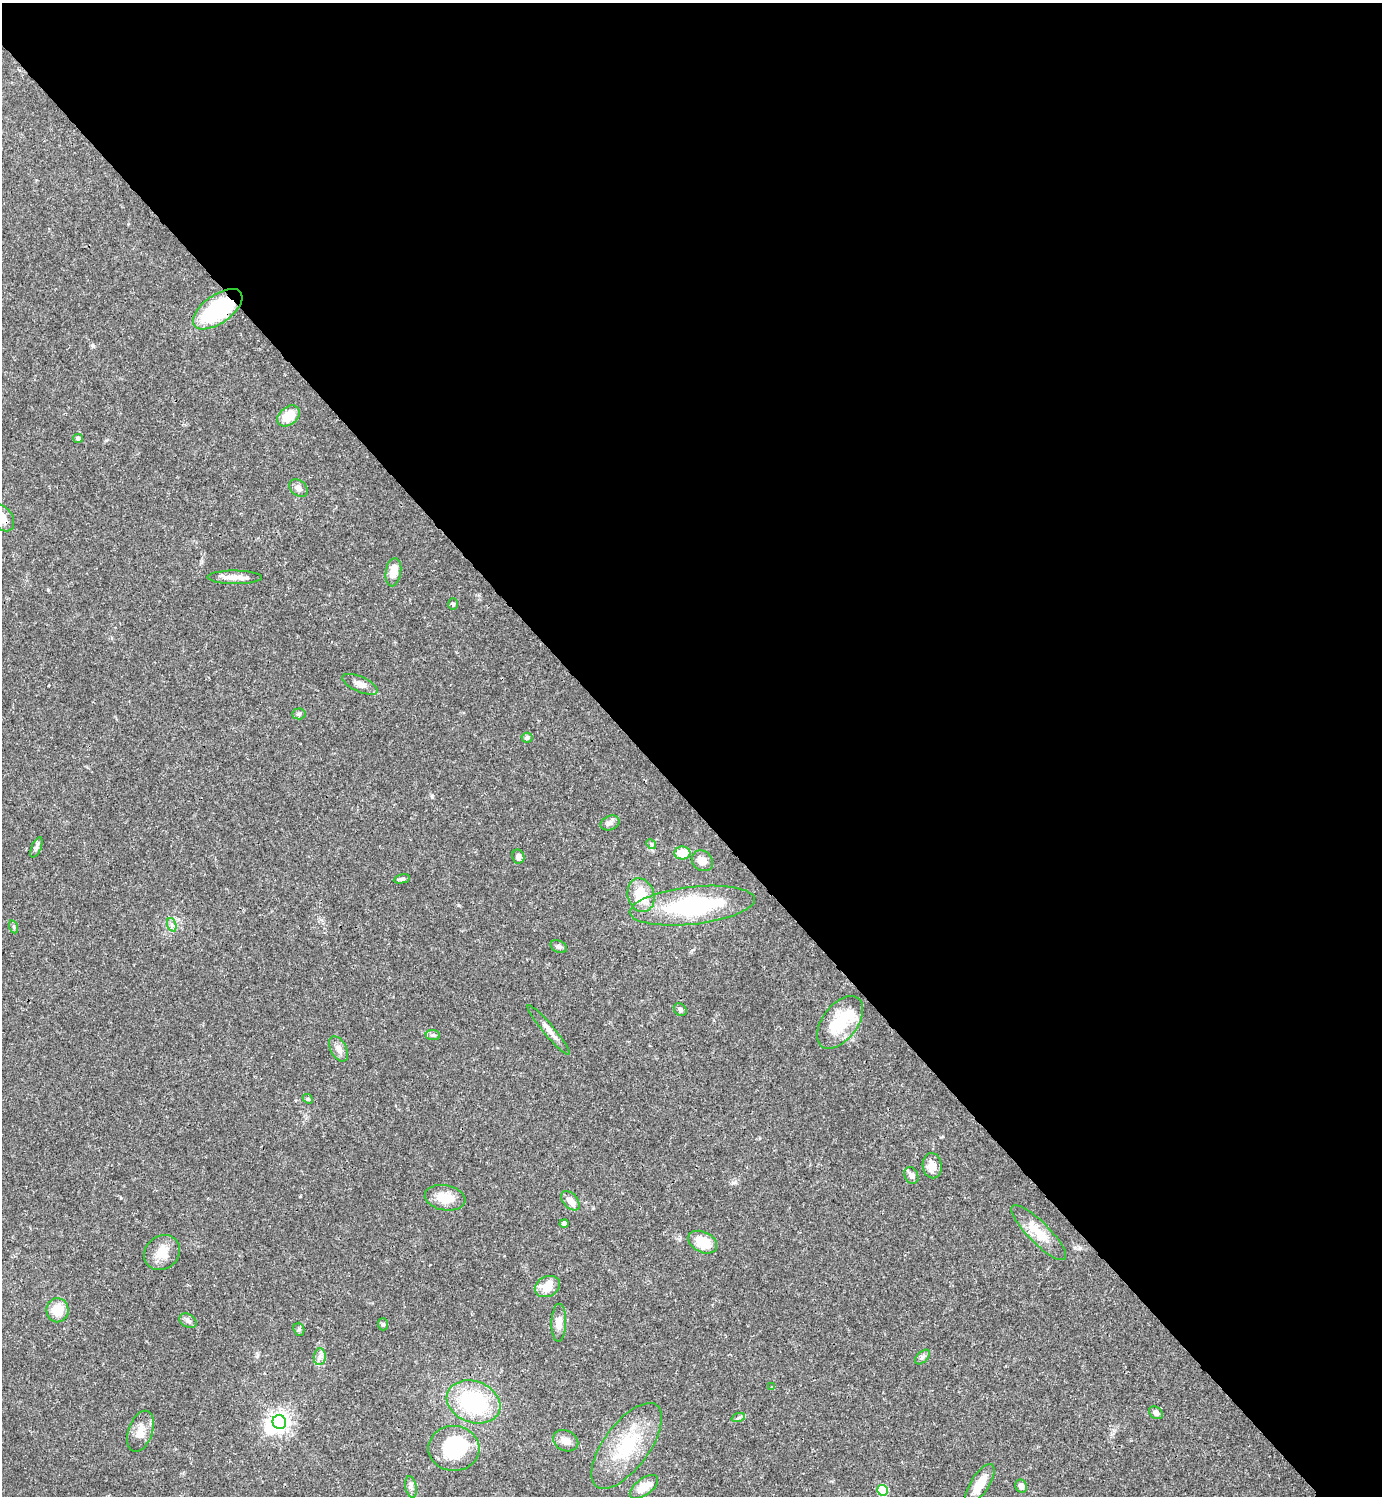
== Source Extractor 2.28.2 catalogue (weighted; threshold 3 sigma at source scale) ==
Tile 3 of 4 x 4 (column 3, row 1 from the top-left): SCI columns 3062-4441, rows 4484-5977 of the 5979 x 5980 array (HDU 1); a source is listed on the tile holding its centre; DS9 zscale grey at full resolution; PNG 1384 x 1498 px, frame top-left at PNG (2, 3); each listed source drawn as its Kron ellipse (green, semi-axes under 4 px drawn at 4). Shown black and unused: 54% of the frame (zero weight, under 3 of 4 exposures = <1% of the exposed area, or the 3 px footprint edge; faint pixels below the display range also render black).
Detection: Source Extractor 2.28.2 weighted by HDU 2 'WHT'; one run over the whole footprint, this tile lists its part. Background 0.0382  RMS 0.0026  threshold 0.0119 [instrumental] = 3 sigma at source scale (4.5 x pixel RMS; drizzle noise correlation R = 1.50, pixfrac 1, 0.05/0.05 arcsec/px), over >= 5 px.
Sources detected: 63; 4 inside a brighter object's white glare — neither listed nor drawn; the other 59 listed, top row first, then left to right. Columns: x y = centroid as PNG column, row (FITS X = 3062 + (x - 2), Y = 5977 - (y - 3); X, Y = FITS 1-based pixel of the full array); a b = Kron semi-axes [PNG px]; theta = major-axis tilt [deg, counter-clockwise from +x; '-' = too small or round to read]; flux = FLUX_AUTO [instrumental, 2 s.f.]
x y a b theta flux
218 309 28 14 35 23
289 416 12 9 39 5.6
78 438 5 4 - 0.72
299 488 10 7 -41 1.2
2 518 15 10 -53 2.8
393 572 14 7 81 3.9
235 577 27 6 0 2.4
453 604 6 5 - 0.38
360 684 19 7 -24 2
299 714 6 5 - 0.52
527 738 5 5 - 0.57
610 823 10 7 22 0.92
651 844 5 4 - 0.4
36 847 11 5 68 0.76
682 853 8 6 1 5.6
518 857 7 6 - 1
702 861 11 9 -43 1.8
402 879 8 4 11 0.57
641 895 17 13 -73 6.9
692 906 63 19 6 30
172 925 7 4 -70 0.65
14 927 6 4 -71 0.41
559 947 8 6 -27 0.63
680 1010 7 5 -46 0.7
840 1022 30 17 53 11
548 1030 32 5 -50 2.1
433 1035 7 5 -6 0.53
339 1049 14 8 -62 1.7
308 1099 5 4 - 0.35
932 1166 12 9 -81 2.8
911 1175 9 6 -65 1.1
445 1198 20 12 -10 4.6
570 1201 11 7 -48 2.3
564 1223 5 4 - 0.61
1039 1233 37 10 -45 5.7
703 1242 15 10 -27 6.5
162 1253 19 16 39 4.2
547 1286 13 10 25 4.3
58 1310 12 11 - 5.3
188 1321 9 6 -30 0.9
559 1323 19 7 88 2.1
383 1324 6 5 - 0.46
299 1329 6 5 - 0.48
320 1357 8 6 83 0.98
922 1357 9 5 46 0.67
772 1387 4 4 - 0.34
474 1402 27 20 -20 24
1156 1413 7 5 -34 0.98
738 1418 7 4 18 0.54
279 1422 7 6 - 150
140 1431 21 12 71 3.2
566 1441 13 10 -26 1.9
627 1446 51 22 53 16
454 1448 25 22 -3 18
980 1484 23 9 57 5
1021 1486 7 5 -69 1.4
411 1487 11 5 -78 0.88
644 1487 16 8 36 3.6
883 1490 5 5 - 14
Overlapping masked pixels (flux is a lower limit): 2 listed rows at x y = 218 309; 2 518
Isophote crosses this tile's border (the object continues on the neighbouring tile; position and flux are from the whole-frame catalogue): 1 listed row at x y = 2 518
Unlisted compact peaks at least as high as the median listed source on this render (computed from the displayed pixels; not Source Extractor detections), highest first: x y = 93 346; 432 797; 733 1183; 48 590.